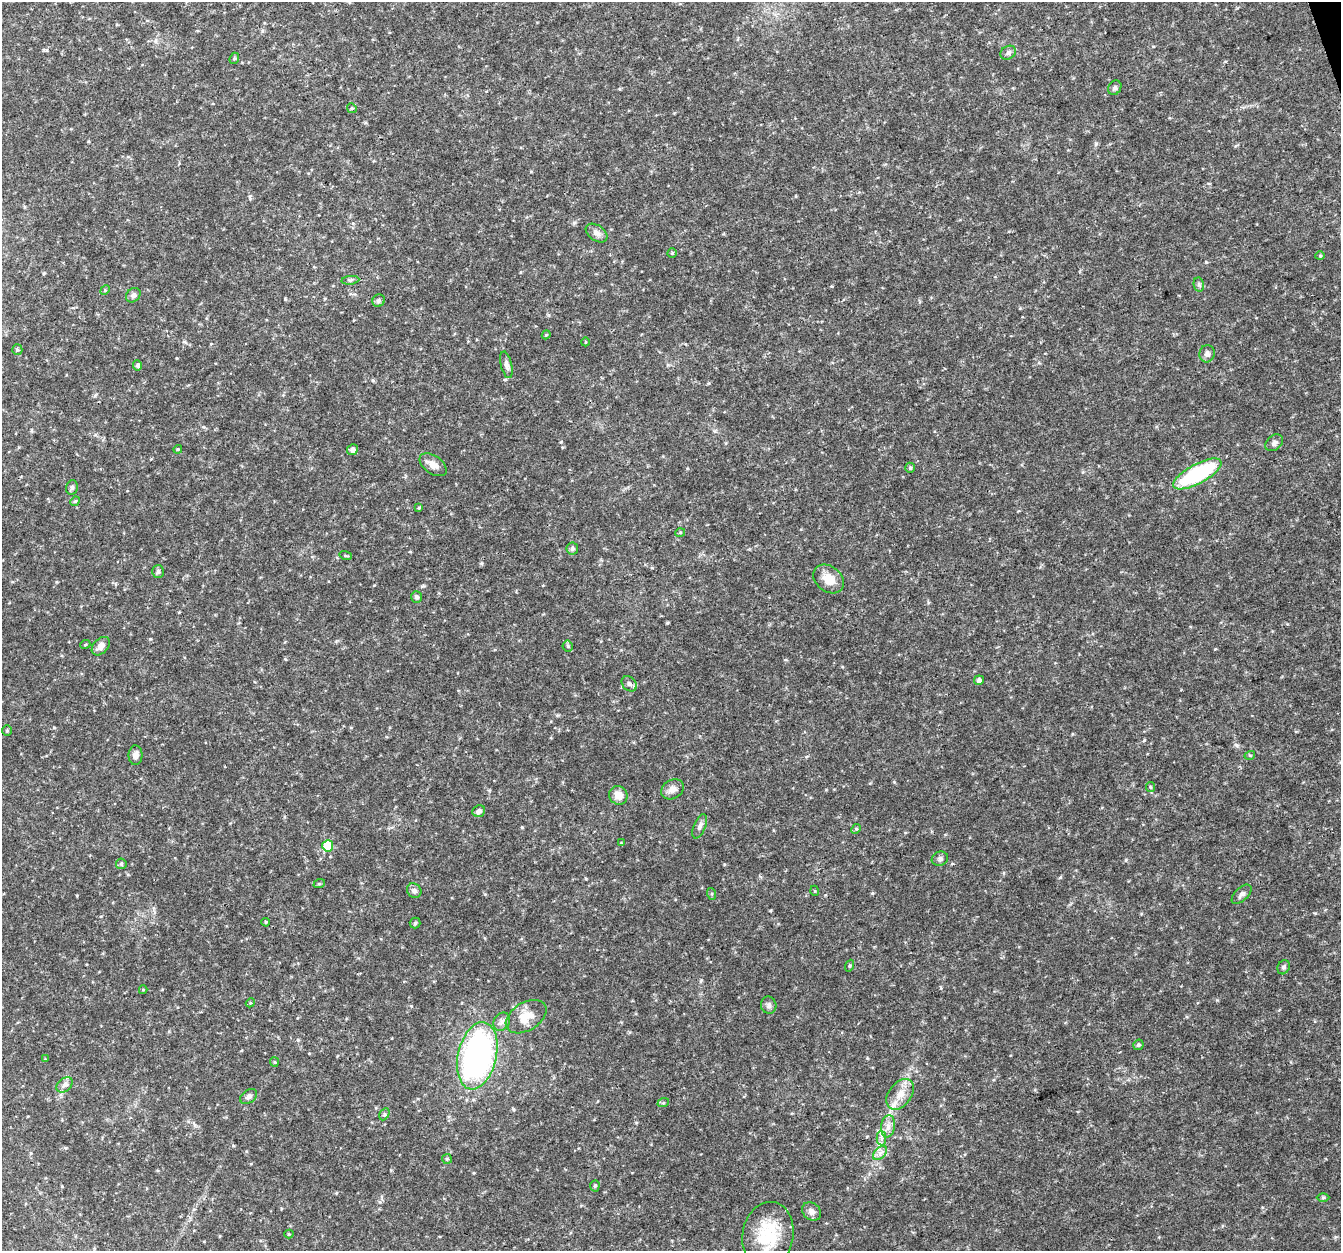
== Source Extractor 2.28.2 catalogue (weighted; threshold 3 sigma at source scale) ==
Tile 10 of 4 x 4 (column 2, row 3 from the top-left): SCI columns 1344-2682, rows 1368-2616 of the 5362 x 5182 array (HDU 1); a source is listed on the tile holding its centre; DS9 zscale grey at full resolution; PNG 1343 x 1253 px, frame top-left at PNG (2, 2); each listed source drawn as its Kron ellipse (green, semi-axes under 4 px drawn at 4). Shown black and unused: <1% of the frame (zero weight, under 3 of 4 exposures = <1% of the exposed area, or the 3 px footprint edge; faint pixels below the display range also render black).
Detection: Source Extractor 2.28.2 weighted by HDU 2 'WHT'; one run over the whole footprint, this tile lists its part. Background 0.0306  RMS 0.0034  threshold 0.0155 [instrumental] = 3 sigma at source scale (4.5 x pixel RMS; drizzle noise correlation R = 1.50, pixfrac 1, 0.0396/0.0396 arcsec/px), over >= 5 px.
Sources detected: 84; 1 inside a brighter listed object's ellipse — not listed separately; the other 83 listed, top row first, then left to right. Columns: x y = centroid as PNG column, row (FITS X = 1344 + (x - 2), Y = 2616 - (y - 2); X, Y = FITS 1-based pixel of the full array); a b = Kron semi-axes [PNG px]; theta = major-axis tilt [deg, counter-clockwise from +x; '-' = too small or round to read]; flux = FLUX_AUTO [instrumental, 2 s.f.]
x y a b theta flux
1008 53 8 6 32 1.2
234 58 6 4 69 0.47
1115 88 7 6 - 0.83
352 108 5 4 - 0.47
596 233 12 7 -35 1.8
672 253 4 4 - 0.41
1320 256 4 4 - 0.38
350 280 9 3 5 0.66
1199 285 7 5 -78 0.75
105 290 5 4 - 0.33
133 295 8 6 46 1.1
379 301 6 6 - 0.91
546 335 4 3 - 0.32
585 342 4 3 - 0.24
17 350 5 5 - 0.57
1207 354 9 7 80 1.3
138 365 5 4 - 0.87
506 365 13 5 -76 1.5
1274 443 10 7 41 1.3
178 449 4 3 - 0.33
352 450 5 5 - 1.3
433 465 15 9 -36 2.4
910 468 5 4 - 0.58
1197 474 27 9 28 34
72 487 7 5 75 0.74
75 501 5 4 - 0.43
419 508 4 3 - 0.33
680 533 5 3 - 0.29
572 548 6 5 - 0.94
346 556 6 4 -18 0.42
158 571 6 6 - 0.91
829 579 17 12 -39 5.2
416 597 6 5 - 0.99
85 645 5 3 - 0.32
101 646 11 7 46 2.1
568 646 5 5 - 0.54
979 680 5 4 - 1.2
629 684 8 6 -45 1.1
7 731 5 4 - 0.42
135 755 10 7 88 1.6
1250 755 5 3 - 0.38
1150 787 5 4 - 0.42
672 789 12 9 32 2.3
618 795 9 9 - 3.2
479 811 6 5 - 1.1
700 826 13 6 68 1.2
856 829 5 4 - 0.4
621 843 4 4 - 0.27
328 846 6 5 - 15
940 859 8 7 - 0.93
121 864 5 5 - 0.53
319 884 6 4 18 0.41
414 891 8 6 -42 1.2
815 891 5 3 - 0.29
712 894 6 4 -72 0.42
1242 894 12 6 44 1.3
266 922 4 3 - 0.42
415 923 5 5 - 0.54
850 966 6 4 70 0.45
1284 967 7 6 - 0.71
143 990 4 4 - 0.3
250 1003 5 3 - 0.34
769 1005 9 7 -77 1.1
526 1017 22 14 32 6.2
502 1022 9 8 - 1.5
1138 1045 5 5 - 0.64
477 1056 34 19 77 100
45 1059 3 3 - 0.25
274 1062 5 4 - 0.37
65 1085 9 6 41 1.2
900 1094 17 11 53 4.3
249 1097 9 6 36 1.1
663 1103 6 3 18 0.42
384 1114 6 4 60 0.56
888 1126 11 7 82 1.9
881 1138 7 5 -89 1
880 1153 8 5 45 1.2
447 1159 5 5 - 0.46
595 1186 5 4 - 0.58
1323 1197 6 4 0 0.45
812 1212 10 8 -43 1.6
289 1234 4 4 - 0.31
768 1235 33 25 80 16
Unlisted compact peaks at least as high as the median listed source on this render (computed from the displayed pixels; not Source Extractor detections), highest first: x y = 150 639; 1144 740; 872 893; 667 623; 894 782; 561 442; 522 827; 771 910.